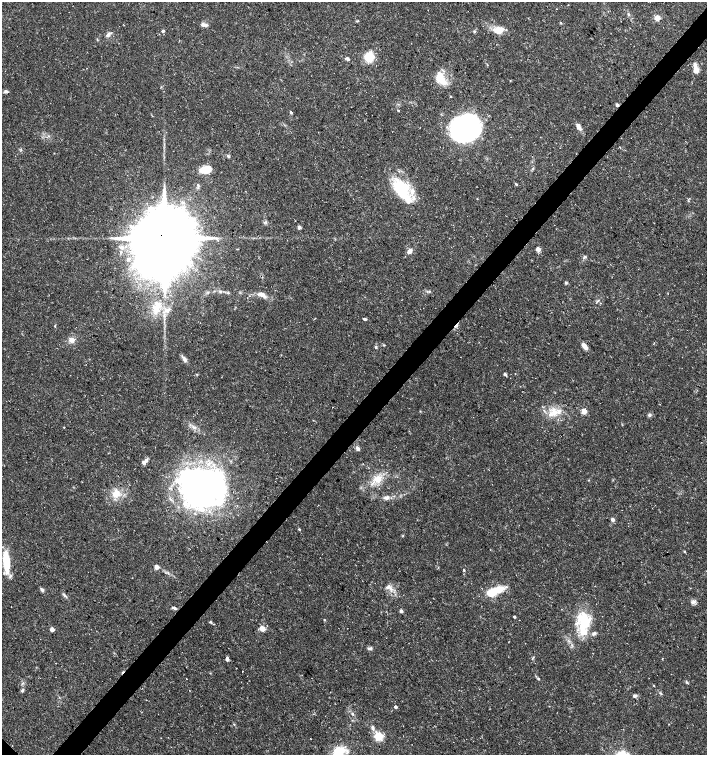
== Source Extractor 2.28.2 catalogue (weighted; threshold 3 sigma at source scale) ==
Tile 10 of 4 x 4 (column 2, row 3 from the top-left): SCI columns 1573-2981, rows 1513-3017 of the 6027 x 6026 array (HDU 1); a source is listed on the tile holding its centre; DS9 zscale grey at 2 x 2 block average (1 PNG px = mean of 2 x 2 image px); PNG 709 x 757 px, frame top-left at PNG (2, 2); no overlay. Shown black and unused: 4% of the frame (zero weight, under 3 of 5 exposures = <1% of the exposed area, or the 3 px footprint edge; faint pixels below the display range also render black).
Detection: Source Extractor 2.28.2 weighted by HDU 2 'WHT'; one run over the whole footprint, this tile lists its part. Background 0.0289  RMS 0.0022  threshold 0.00999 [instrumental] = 3 sigma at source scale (4.5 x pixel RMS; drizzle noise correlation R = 1.50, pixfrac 1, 0.0396/0.0396 arcsec/px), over >= 5 px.
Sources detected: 100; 1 inside a brighter object's white glare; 5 cosmic-ray / hot-pixel residue — not listed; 9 inside a brighter listed object's ellipse — not listed separately; the other 85 listed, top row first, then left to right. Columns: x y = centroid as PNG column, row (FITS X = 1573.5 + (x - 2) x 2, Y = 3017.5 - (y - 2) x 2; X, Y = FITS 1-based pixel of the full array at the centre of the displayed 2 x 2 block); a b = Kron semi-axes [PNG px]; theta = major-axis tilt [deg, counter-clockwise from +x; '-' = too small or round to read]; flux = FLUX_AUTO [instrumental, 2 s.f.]
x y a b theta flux
628 14 4 3 - 0.65
657 18 3 3 - 12
357 21 5 2 - 0.48
561 23 3 2 - 0.35
203 25 8 4 -12 1.9
498 29 16 7 5 5.5
163 31 4 3 - 0.82
108 35 6 5 - 1.6
369 57 6 6 - 15
348 59 5 3 - 1
695 69 10 7 -83 3.3
440 79 17 8 -56 9.9
6 91 6 3 0 1.1
398 110 2 2 - 0.99
291 112 3 3 - 0.81
578 126 10 5 -62 2.4
465 128 23 20 16 140
228 156 4 3 - 0.79
205 170 14 8 16 7.5
516 184 4 2 - 0.5
401 187 26 19 -39 23
299 227 3 2 - 3
164 238 21 17 77 5300
121 247 6 5 - 1.7
538 249 3 3 - 5.6
410 251 7 5 57 2.3
585 257 7 3 30 0.83
128 259 5 4 - 1.1
566 283 4 4 - 0.61
220 291 5 2 - 0.57
228 293 3 3 - 0.43
262 295 9 5 -26 3.2
156 309 13 8 74 6.9
167 310 6 5 - 1.8
364 319 5 3 - 0.77
456 325 6 3 56 1.2
55 326 3 2 - 0.34
71 340 7 6 - 2.7
585 346 9 5 -51 2.7
376 347 4 3 - 0.69
184 359 6 4 -5 1.4
505 374 4 3 - 1
584 411 3 3 - 14
554 412 11 7 -77 5.4
650 415 5 5 - 1.1
64 427 3 2 - 0.27
194 427 6 4 -28 1.4
357 448 6 4 -54 1.4
146 461 6 4 39 1.4
377 479 9 8 - 6.6
203 487 41 31 -21 240
116 494 12 9 54 6.4
386 498 7 5 5 1.9
613 519 4 4 - 1.5
684 551 3 3 - 0.39
6 561 24 6 -85 15
156 567 3 3 - 5.9
464 570 3 2 - 0.49
389 587 12 5 -42 3
42 590 6 4 -51 1.1
498 590 11 6 19 9.1
65 596 7 3 -37 1.1
693 602 6 5 - 1.4
174 608 6 3 -22 1
401 611 3 3 - 2
514 617 2 2 - 0.84
324 620 2 2 - 0.41
210 622 4 3 - 0.52
584 622 28 16 -85 21
214 624 2 2 - 0.27
52 629 3 2 - 5.6
262 629 3 3 - 11
370 648 7 4 -4 1.1
227 659 4 3 - 2
186 679 2 2 - 0.44
538 679 4 3 - 0.63
687 682 4 3 - 0.64
22 690 5 3 - 0.79
635 696 4 4 - 1.4
395 707 3 2 - 1.8
352 714 4 3 - 0.78
234 724 3 3 - 0.39
373 728 6 4 -71 1.6
379 736 3 3 - 45
339 751 15 11 17 9.7
Overlapping masked pixels (flux is a lower limit): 2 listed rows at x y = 164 238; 456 325
Isophote crosses this tile's border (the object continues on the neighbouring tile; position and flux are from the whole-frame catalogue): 1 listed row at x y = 339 751
Diffuse or blended objects may show on this block-average render without a row.